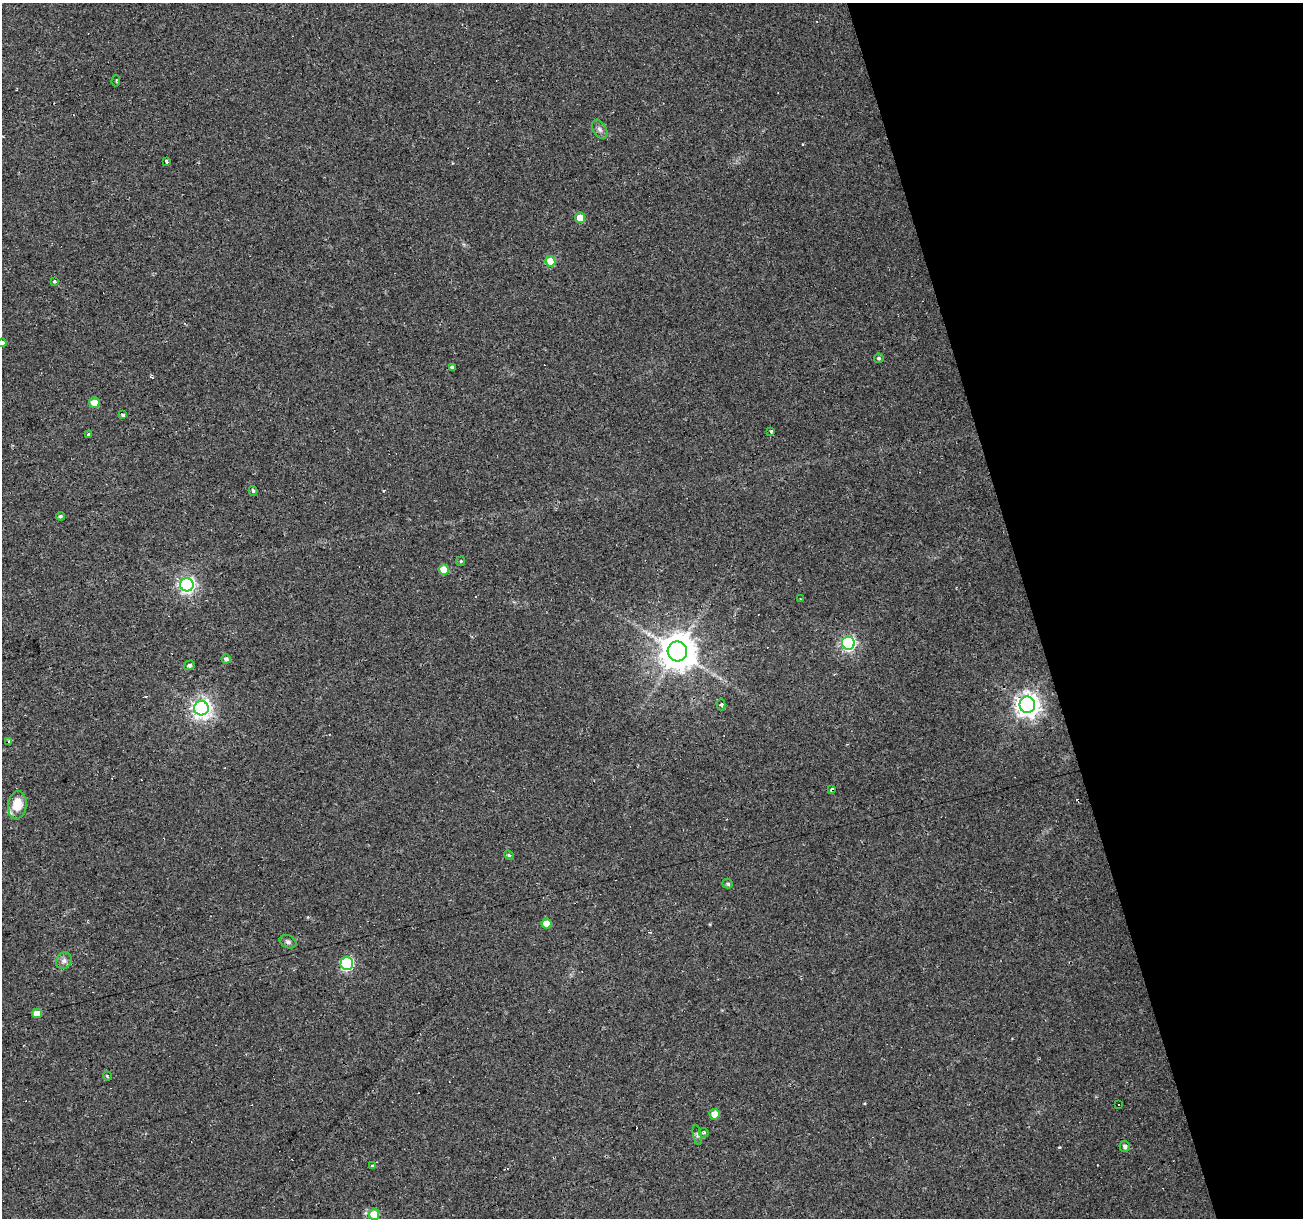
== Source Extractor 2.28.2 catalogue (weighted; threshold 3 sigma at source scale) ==
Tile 12 of 4 x 4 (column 4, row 3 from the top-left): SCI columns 3904-5204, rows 1264-2479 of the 5204 x 5007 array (HDU 1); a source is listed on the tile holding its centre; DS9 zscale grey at full resolution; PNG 1305 x 1220 px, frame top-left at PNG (2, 3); each listed source drawn as its Kron ellipse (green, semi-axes under 4 px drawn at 4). Shown black and unused: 21% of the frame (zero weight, under 2 of 3 exposures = <1% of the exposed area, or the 3 px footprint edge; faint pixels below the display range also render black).
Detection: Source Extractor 2.28.2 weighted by HDU 2 'WHT'; one run over the whole footprint, this tile lists its part. Background 0.0333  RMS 0.0067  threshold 0.0302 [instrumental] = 3 sigma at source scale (4.5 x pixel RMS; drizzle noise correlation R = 1.50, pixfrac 1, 0.0396/0.0396 arcsec/px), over >= 5 px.
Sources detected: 61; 17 cosmic-ray / hot-pixel residue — neither listed nor drawn; the other 44 listed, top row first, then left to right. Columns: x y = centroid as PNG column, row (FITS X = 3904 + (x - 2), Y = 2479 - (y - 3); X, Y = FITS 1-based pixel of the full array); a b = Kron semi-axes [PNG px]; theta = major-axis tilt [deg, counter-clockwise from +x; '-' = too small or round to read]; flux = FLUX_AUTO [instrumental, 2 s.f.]
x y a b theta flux
116 81 6 2 86 0.61
600 129 10 6 -58 2.4
167 161 4 3 - 2.3
580 218 5 5 - 10
550 261 5 5 - 14
54 281 3 3 - 1.5
2 343 4 4 - 2.3
879 358 5 4 - 1.1
452 367 4 3 - 1.3
94 403 5 5 - 8.7
123 415 3 3 - 1
771 431 4 3 - 0.84
89 434 4 3 - 2.4
253 491 5 4 - 1.2
60 516 4 4 - 1.1
461 561 5 4 - 0.76
444 570 5 5 - 13
187 585 7 6 - 200
800 599 3 2 - 0.59
848 643 6 6 - 130
677 651 10 9 - 1600
226 659 4 4 - 2
189 665 5 4 - 1.6
721 705 5 4 - 1.3
1027 705 8 8 - 530
201 708 7 7 - 320
8 741 3 3 - 1.9
832 790 4 3 - 9.6
17 805 14 9 83 14
509 855 5 4 - 0.86
728 884 5 4 - 1.2
547 924 5 5 - 9.2
288 942 9 6 -26 1.9
64 961 9 7 56 2.6
347 963 6 6 - 87
37 1013 5 5 - 8.5
107 1076 5 3 - 0.68
1118 1105 2 2 - 0.55
714 1114 5 5 - 6.2
704 1133 5 4 - 1.5
697 1135 10 3 -80 1
1125 1146 5 5 - 2.1
373 1166 4 3 - 2.7
374 1214 5 5 - 11
Overlapping masked pixels (flux is a lower limit): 1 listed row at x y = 832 790
Isophote crosses this tile's border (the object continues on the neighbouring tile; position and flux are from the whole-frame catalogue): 1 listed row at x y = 2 343